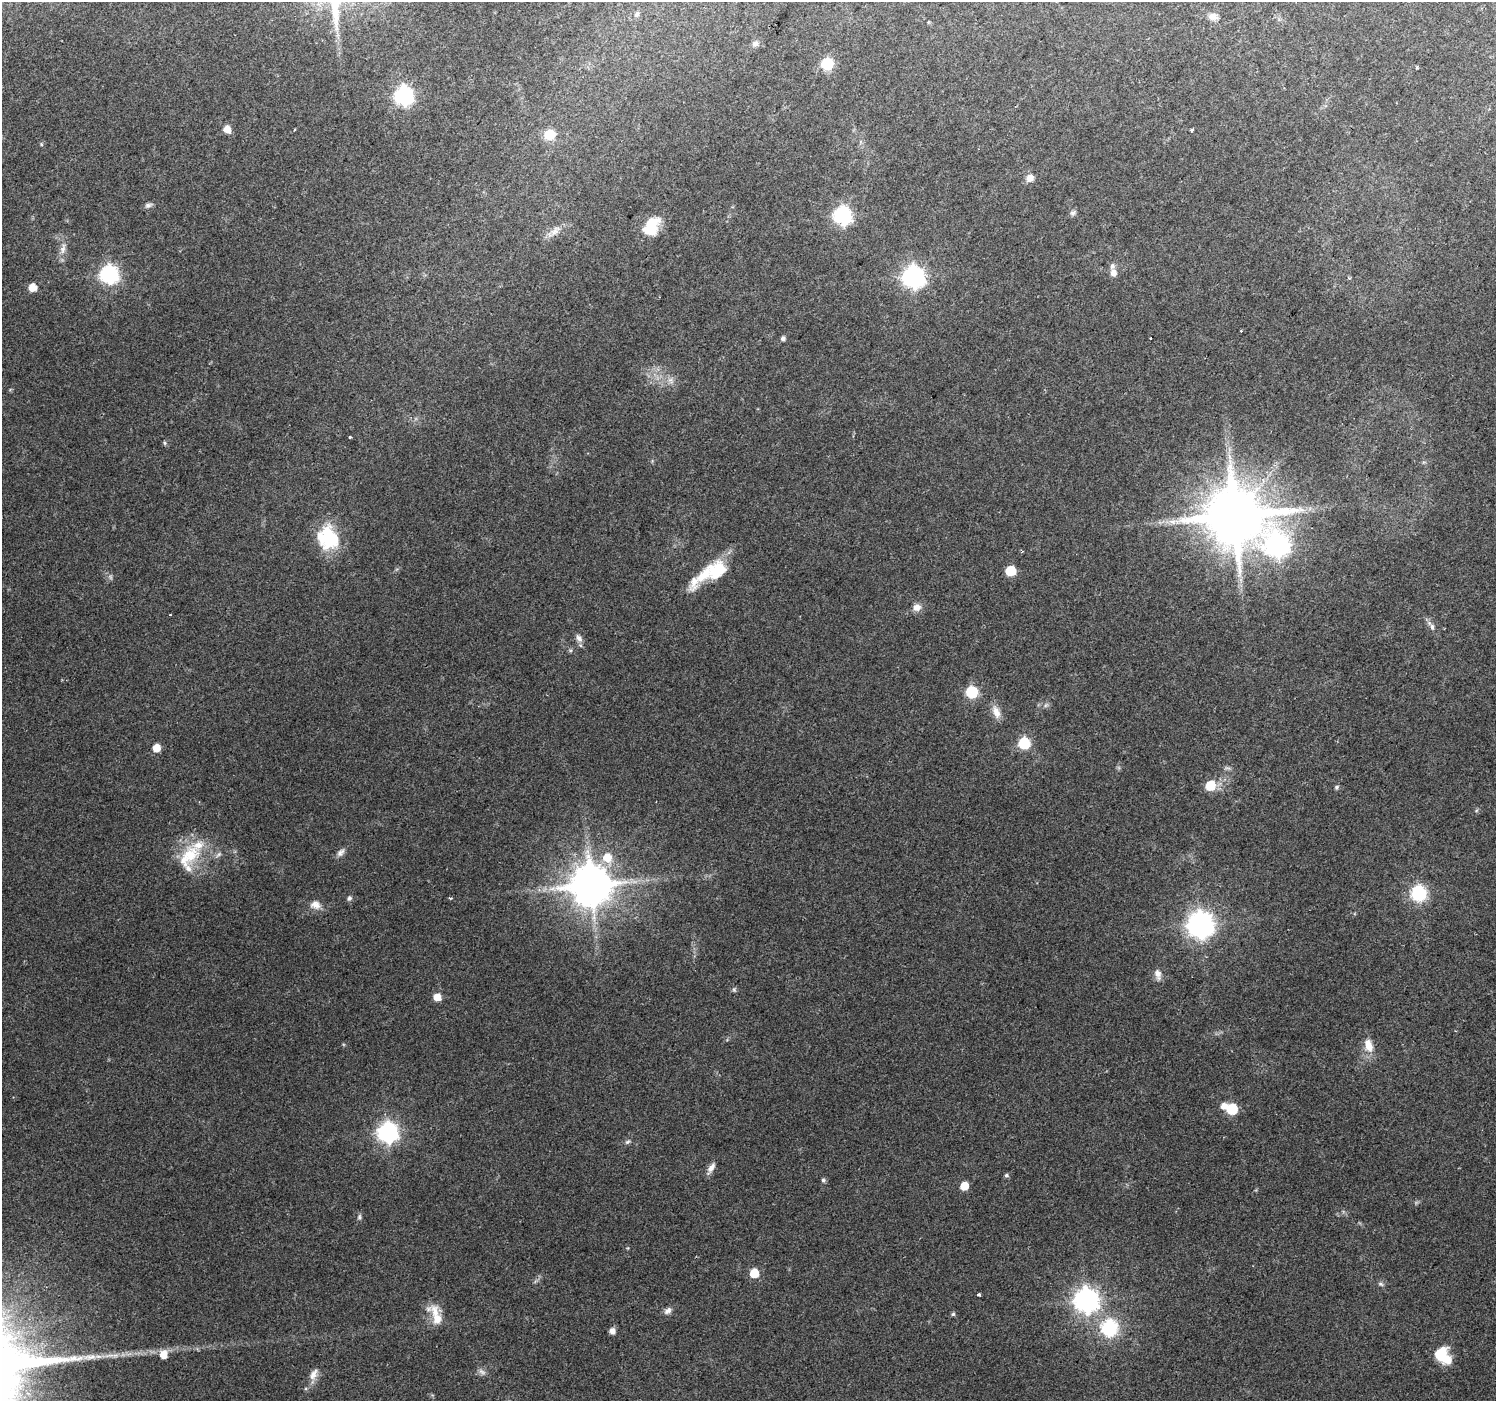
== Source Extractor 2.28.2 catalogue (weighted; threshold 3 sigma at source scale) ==
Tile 10 of 4 x 4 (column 2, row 3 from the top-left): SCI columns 1495-2988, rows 1576-2974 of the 5982 x 6016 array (HDU 1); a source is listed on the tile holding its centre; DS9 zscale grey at full resolution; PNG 1498 x 1403 px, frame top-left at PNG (2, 2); no overlay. Shown black and unused: <1% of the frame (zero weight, under 2 of 3 exposures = <1% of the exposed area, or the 3 px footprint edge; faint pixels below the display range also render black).
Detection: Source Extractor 2.28.2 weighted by HDU 2 'WHT'; one run over the whole footprint, this tile lists its part. Background 0.0694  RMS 0.0075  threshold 0.0339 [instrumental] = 3 sigma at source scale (4.5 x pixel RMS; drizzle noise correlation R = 1.50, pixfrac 1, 0.0396/0.0396 arcsec/px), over >= 5 px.
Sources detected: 90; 1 too faint to see at this stretch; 1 inside a brighter object's white glare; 1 cosmic-ray / hot-pixel residue — not listed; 7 inside a brighter listed object's ellipse — not listed separately; the other 80 listed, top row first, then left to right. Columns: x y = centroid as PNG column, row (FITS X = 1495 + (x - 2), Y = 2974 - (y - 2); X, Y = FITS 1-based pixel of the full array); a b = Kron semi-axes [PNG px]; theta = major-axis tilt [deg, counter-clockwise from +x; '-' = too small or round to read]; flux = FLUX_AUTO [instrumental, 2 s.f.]
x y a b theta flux
637 14 6 5 - 1.9
1213 17 11 8 -8 4.7
755 44 9 7 22 2.9
827 64 7 6 - 63
404 95 8 7 - 270
227 129 6 6 - 7.7
1192 130 3 3 - 3.7
549 134 10 8 6 19
41 144 6 3 -72 0.79
1030 178 9 8 - 5.6
148 205 10 6 14 2.3
1073 213 10 6 26 2.1
843 216 8 7 - 240
651 225 21 18 76 18
555 231 19 9 42 7.2
63 249 17 6 79 5.2
1113 273 9 8 - 5.7
109 274 8 7 - 270
913 276 8 8 - 440
1349 278 4 4 - 0.9
32 287 6 6 - 12
783 338 5 5 - 2.3
1150 338 3 2 - 1.2
670 380 9 6 -73 2.9
350 437 3 3 - 1
165 443 6 4 -88 1
1229 457 9 4 -81 3
1235 516 16 15 - 6300
1172 522 11 5 -18 3.6
328 538 24 21 -61 45
1277 545 12 10 -53 410
716 570 28 22 38 27
1010 571 7 6 - 29
917 607 10 8 17 5
170 615 3 2 - 0.59
1432 627 9 6 -82 2.5
579 638 11 7 -59 3.8
971 692 7 6 - 63
996 712 18 10 -71 6.8
1024 743 7 6 - 63
156 748 6 6 - 9.6
1210 786 6 6 - 31
1337 787 6 5 - 1.4
340 853 12 8 45 3.4
219 854 7 4 45 1.7
190 855 29 26 56 32
607 857 10 10 - 14
591 885 12 11 - 2800
1418 893 7 7 - 160
349 898 7 6 - 1.7
450 898 4 3 - 1
316 905 15 10 -23 6.2
1200 924 9 9 - 770
1158 974 14 8 -73 4.6
734 990 6 5 - 1.3
437 997 6 5 - 11
1368 1045 17 10 -72 10
1224 1106 7 7 - 4.8
1232 1109 6 6 - 50
388 1132 8 8 - 350
627 1142 8 5 20 1.6
711 1167 13 7 54 4.5
1006 1175 5 5 - 1.4
823 1180 5 5 - 1.4
964 1186 6 5 - 14
359 1217 8 5 85 1.6
754 1273 6 6 - 20
1381 1284 9 4 -27 1.5
979 1295 3 3 - 2
1086 1300 9 9 - 610
668 1311 11 7 39 3.3
435 1312 24 11 -86 11
953 1314 5 5 - 1.2
1109 1328 8 7 - 170
612 1331 6 5 - 4.5
163 1354 8 7 - 9.1
1443 1355 19 13 -48 23
90 1357 23 7 4 9.3
482 1372 12 6 -30 2.8
313 1374 18 9 62 6.3